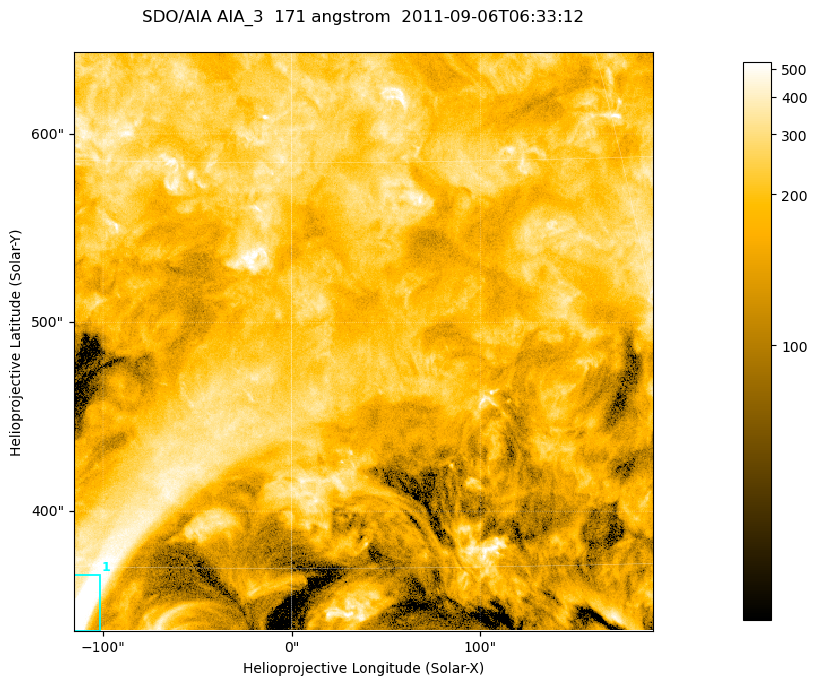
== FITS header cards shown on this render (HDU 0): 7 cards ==
TELESCOP= 'SDO/AIA '
INSTRUME= 'AIA_3   '
WAVELNTH=                  171
WAVEUNIT= 'angstrom'
DATE-OBS= '2011-09-06T06:33:12.34'
CTYPE1  = 'HPLN-TAN'
CTYPE2  = 'HPLT-TAN'

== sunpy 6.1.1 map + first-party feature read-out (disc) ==
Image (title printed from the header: SDO/AIA AIA_3  171 angstrom  2011-09-06T06:33:12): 512 x 512 px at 0.599 arcsec/px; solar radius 952 arcsec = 1587 px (partial field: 3.3% of the solar disc is inside the frame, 100% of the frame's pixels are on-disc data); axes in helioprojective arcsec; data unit not stated in the header (colour bar unlabelled)
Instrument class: DISC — disc imager (sunpy class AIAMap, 171 A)
Bright regions (active regions / flare kernels): reference = the on-disc median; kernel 5 px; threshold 5 sigma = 380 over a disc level ~193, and >= 1.15x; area >= 262 px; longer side >= 6 px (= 3.6 arcsec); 1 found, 1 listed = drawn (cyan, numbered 1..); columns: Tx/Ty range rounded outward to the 2 arcsec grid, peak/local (2 s.f.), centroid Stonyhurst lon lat
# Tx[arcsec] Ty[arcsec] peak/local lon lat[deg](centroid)
1 -116..-102 336..366 4.2 -8 +29